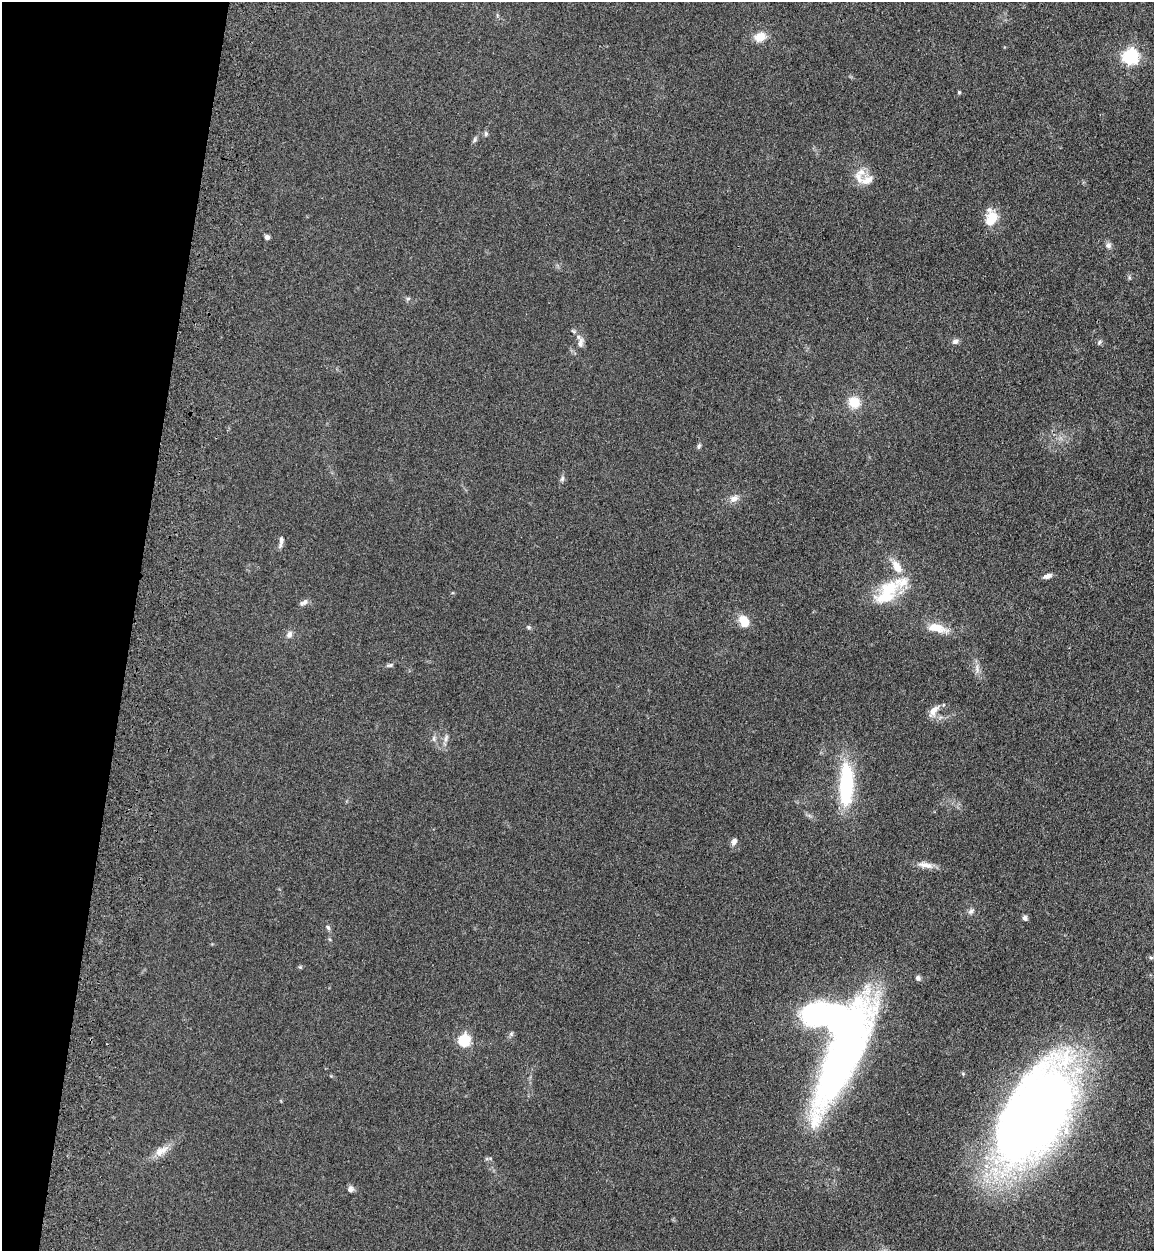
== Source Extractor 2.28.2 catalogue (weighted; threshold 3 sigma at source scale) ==
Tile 9 of 4 x 4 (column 1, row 3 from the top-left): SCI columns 360-1511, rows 1285-2533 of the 5209 x 5064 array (HDU 1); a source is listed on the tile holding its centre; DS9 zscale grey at full resolution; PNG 1156 x 1253 px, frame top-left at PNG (2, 2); no overlay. Shown black and unused: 11% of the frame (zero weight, under 3 of 4 exposures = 6% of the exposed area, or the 3 px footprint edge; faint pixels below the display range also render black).
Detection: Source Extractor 2.28.2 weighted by HDU 2 'WHT'; one run over the whole footprint, this tile lists its part. Background 0.135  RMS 0.0077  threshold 0.0348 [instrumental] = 3 sigma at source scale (4.5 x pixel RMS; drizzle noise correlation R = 1.50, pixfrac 1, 0.05/0.05 arcsec/px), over >= 5 px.
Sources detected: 53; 4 inside a brighter object's white glare — not listed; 3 inside a brighter listed object's ellipse — not listed separately; the other 46 listed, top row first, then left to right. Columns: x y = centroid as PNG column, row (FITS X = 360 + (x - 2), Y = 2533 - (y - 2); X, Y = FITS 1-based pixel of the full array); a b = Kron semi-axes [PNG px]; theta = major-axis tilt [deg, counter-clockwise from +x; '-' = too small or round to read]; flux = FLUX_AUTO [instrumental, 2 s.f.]
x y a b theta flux
760 37 12 9 17 10
1130 56 7 6 - 210
959 92 5 4 - 0.89
486 134 7 5 89 1.5
474 140 8 4 89 1.5
867 180 18 11 28 7.5
991 219 21 14 65 14
267 237 5 5 - 2.7
1108 245 8 8 - 2.6
408 299 7 4 1 1.2
955 341 9 6 23 2.5
1099 342 6 4 61 1.3
580 343 16 7 83 4.3
854 402 14 13 - 14
699 446 8 4 76 1.4
562 479 9 5 64 1.8
734 499 13 9 28 4.8
281 540 13 6 88 2.8
897 567 19 10 -58 10
1047 576 11 6 18 3.1
889 588 28 19 22 30
303 602 13 6 31 2.7
744 621 15 11 -55 11
528 627 6 5 - 1.3
937 628 27 10 -14 14
289 634 9 8 - 3.1
390 665 10 4 12 1.6
977 669 13 5 -80 3.8
933 711 16 9 51 6.3
446 738 12 5 69 2.9
434 739 8 4 90 1.7
846 787 52 17 89 62
734 842 9 7 66 3.2
925 865 23 7 -10 6.4
971 911 11 6 41 2.4
1025 918 6 6 - 2
328 927 8 5 -47 1.7
1151 958 6 4 -1 1
300 967 5 5 - 0.91
918 978 6 6 - 2.1
511 1034 7 5 48 1.5
464 1040 6 6 - 91
843 1058 135 30 66 340
1035 1114 112 55 59 720
161 1151 22 10 32 8.6
350 1189 8 8 - 3
Overlapping masked pixels (flux is a lower limit): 1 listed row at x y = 843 1058
Isophote crosses this tile's border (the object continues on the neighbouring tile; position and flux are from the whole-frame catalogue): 2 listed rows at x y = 843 1058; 1035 1114